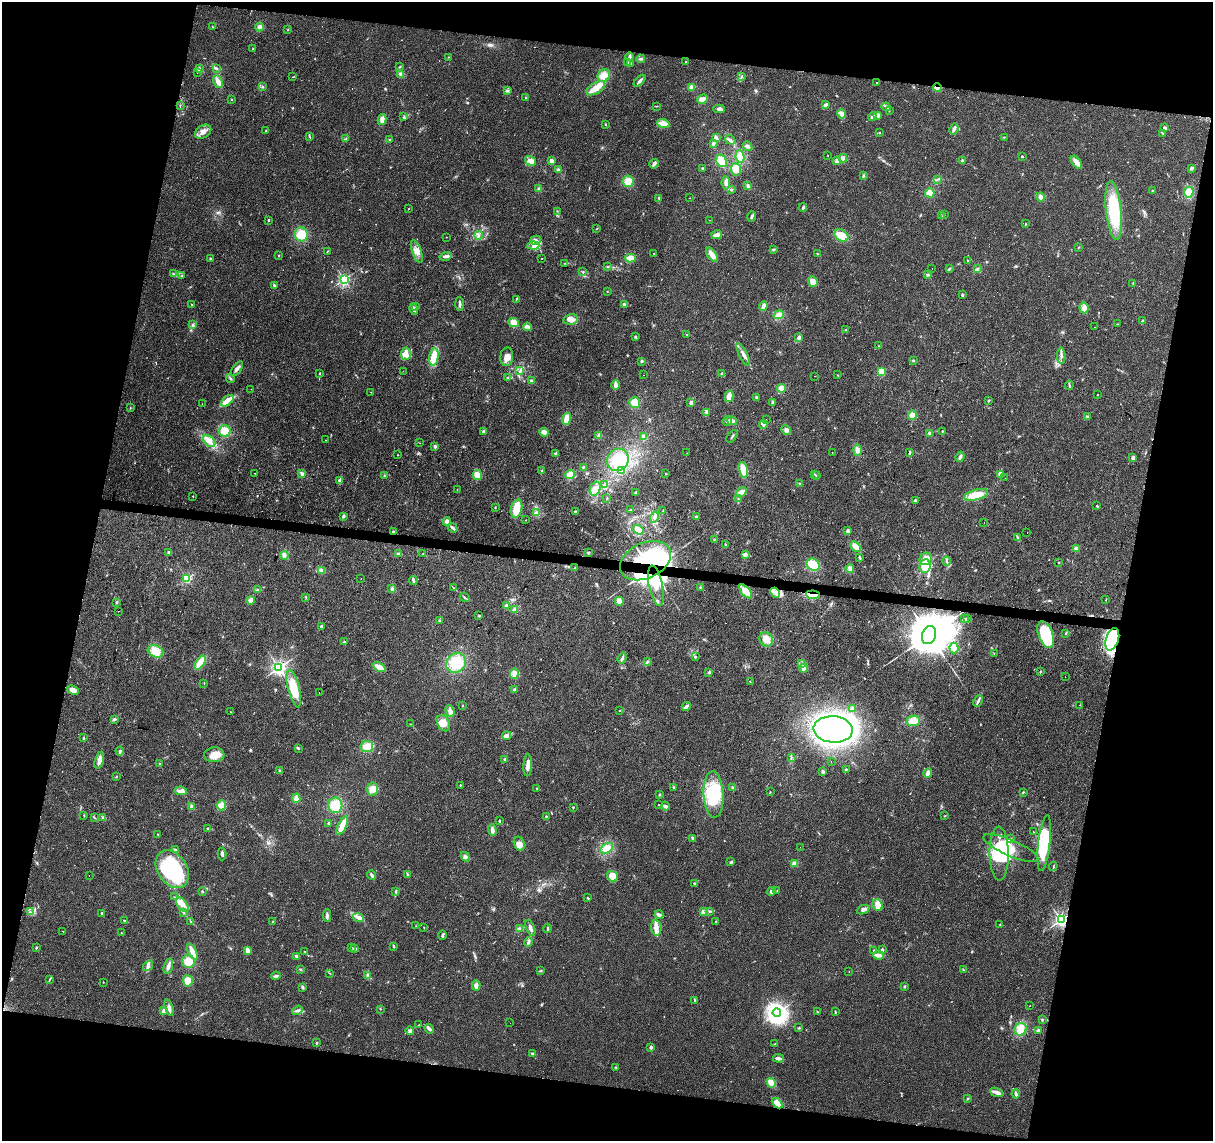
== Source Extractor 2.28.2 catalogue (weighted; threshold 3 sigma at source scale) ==
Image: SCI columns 1-4844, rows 225-4777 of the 4851 x 5061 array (HDU 1 of 3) = the unmasked area's bounding box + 8 px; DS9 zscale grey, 4 x 4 block average (1 PNG px = mean of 4 x 4 image px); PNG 1215 x 1143 px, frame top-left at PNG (2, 2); each listed source drawn as its Kron ellipse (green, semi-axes under 4 px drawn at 4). Shown black and unused: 24% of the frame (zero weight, under 2 of 3 exposures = <1% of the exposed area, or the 3 px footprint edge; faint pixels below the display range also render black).
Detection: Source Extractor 2.28.2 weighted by HDU 2 'WHT'. Background 0.0399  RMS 0.0058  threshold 0.0263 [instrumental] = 3 sigma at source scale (4.5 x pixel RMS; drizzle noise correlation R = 1.50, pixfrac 1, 0.0396/0.0396 arcsec/px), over >= 5 px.
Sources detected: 630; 1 too faint to see at this stretch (4 x 4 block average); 13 inside a brighter object's white glare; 8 cosmic-ray / hot-pixel residue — neither listed nor drawn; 6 coinciding with a brighter row at this scale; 38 inside a brighter listed object's ellipse — not listed separately; of the other 564, all 500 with FLUX_AUTO >= 1.11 (the completeness limit of this list) listed and drawn (64 fainter detections not listed), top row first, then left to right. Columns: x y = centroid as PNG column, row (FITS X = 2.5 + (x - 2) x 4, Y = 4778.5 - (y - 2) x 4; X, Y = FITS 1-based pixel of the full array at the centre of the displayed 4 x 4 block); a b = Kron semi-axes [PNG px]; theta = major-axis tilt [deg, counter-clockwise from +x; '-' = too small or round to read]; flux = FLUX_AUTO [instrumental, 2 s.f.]
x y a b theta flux
213 27 2 2 - 3.5
259 27 4 4 - 12
288 29 2 2 - 1.8
253 49 3 2 - 1.7
448 57 2 2 - 1.9
630 57 4 2 - 9.4
640 59 4 2 - 5.8
686 62 2 2 - 1.8
627 63 2 2 - 2.3
631 64 3 2 - 3.7
400 66 2 2 - 1.8
217 68 2 2 - 2.7
199 69 4 3 - 6.1
197 73 2 2 - 1.2
401 74 4 3 - 10
604 75 7 6 - 34
293 77 3 2 - 1.7
741 77 2 2 - 1.8
640 81 7 2 48 11
218 82 6 3 -64 27
876 82 2 2 - 5.7
262 86 3 2 - 2.9
692 87 4 4 - 13
596 88 10 5 31 39
937 88 4 3 - 21
507 91 4 2 - 5
526 98 2 2 - 2.5
232 99 2 2 - 1.6
703 99 5 4 - 16
180 105 3 2 - 2.2
825 105 3 2 - 11
656 106 2 2 - 1.4
886 107 4 2 - 7
719 109 6 4 -1 12
889 111 2 2 - 1.6
841 114 5 3 - 22
878 115 4 3 - 7.2
873 116 4 3 - 9.5
403 117 3 2 - 3.3
382 120 5 3 - 16
605 124 2 2 - 2.1
663 124 6 4 -19 37
1165 128 2 2 - 32
954 129 6 2 63 11
266 130 2 2 - 2.9
203 132 9 6 34 24
880 132 3 2 - 1.5
1162 133 2 2 - 1.6
309 137 3 2 - 2.5
716 137 4 3 - 6.6
1004 137 2 2 - 1.7
346 138 2 2 - 2.5
390 140 2 2 - 1.7
730 140 5 3 - 8.3
713 143 4 3 - 9.2
748 146 5 3 - 11
828 155 2 2 - 1.4
740 157 6 4 -82 36
1022 157 2 2 - 13
843 158 4 3 - 11
531 161 6 4 -33 17
551 161 2 2 - 59
721 161 6 5 - 35
837 161 4 3 - 7.9
962 161 3 2 - 4.9
1076 162 7 3 -53 25
654 164 5 2 - 11
703 168 2 2 - 3.9
1191 168 3 3 - 6.4
736 169 6 5 - 19
558 170 3 2 - 7
863 176 3 2 - 3.7
937 179 3 2 - 2.1
628 181 6 5 - 36
726 183 7 3 -85 13
748 186 3 3 - 6
539 189 3 2 - 5.9
732 190 2 2 - 2.2
1153 191 2 2 - 1.9
1189 192 5 4 - 41
930 193 5 4 - 24
1041 197 4 3 - 12
690 198 2 2 - 1.1
659 199 4 2 - 3.7
803 208 4 2 - 5.3
409 209 2 2 - 1.3
1114 210 29 8 -84 220
557 211 2 2 - 1.4
944 214 2 2 - 1.5
942 216 3 2 - 1.9
752 217 5 2 - 7.4
268 220 2 2 - 8.1
709 220 2 2 - 1.4
1025 224 2 2 - 2.2
597 228 2 2 - 1.5
301 234 7 6 - 55
478 235 4 2 - 7
717 235 5 3 - 16
841 235 7 5 -31 45
446 237 2 2 - 1.5
536 240 5 4 - 14
533 246 6 4 3 17
1078 248 2 2 - 1.9
774 249 4 2 - 4.2
328 251 3 2 - 1.7
417 251 12 4 -69 24
654 254 2 2 - 1.5
817 254 3 2 - 2.4
712 255 8 4 -54 20
279 256 3 2 - 2.7
446 256 6 4 15 11
542 258 2 2 - 1.8
630 258 5 4 - 28
210 259 3 2 - 3.8
967 261 2 2 - 1.5
565 263 3 2 - 2.2
608 266 2 2 - 1.9
932 269 2 2 - 1.1
949 269 3 2 - 4
978 269 2 2 - 2.5
583 272 3 2 - 2.2
173 274 2 2 - 1.8
182 275 2 2 - 1.5
928 275 3 2 - 4.2
344 279 2 2 - 760
813 282 5 4 - 22
1133 283 2 2 - 2.5
274 286 3 2 - 6.2
607 291 2 2 - 1.3
962 295 3 2 - 3.5
516 299 3 2 - 2.1
192 304 2 2 - 1.6
460 304 7 2 -86 9.6
624 305 3 3 - 5.3
763 306 5 3 - 19
416 307 2 2 - 1.9
1084 308 5 4 - 18
414 309 6 3 -76 7.7
779 315 5 3 - 28
570 319 7 5 11 25
1143 321 3 2 - 6.3
514 322 5 4 - 25
193 324 3 2 - 3.2
1117 324 2 2 - 1.4
527 327 4 3 - 14
1095 327 2 2 - 3.6
846 330 2 2 - 1.4
687 335 2 2 - 1.6
635 337 3 2 - 3.1
799 338 4 3 - 9.9
879 346 2 2 - 1.3
406 354 6 5 - 17
743 354 12 3 -63 17
1061 356 8 2 -88 9.7
434 357 8 4 81 60
507 357 9 6 83 24
642 361 3 2 - 3.7
913 361 2 2 - 2.9
237 369 8 3 54 12
403 371 2 2 - 1.2
520 371 3 2 - 4.6
881 372 2 2 - 230
320 374 2 2 - 3.6
722 374 3 3 - 4.5
643 375 2 2 - 1.3
837 375 2 2 - 1.3
814 376 2 2 - 1.1
230 378 5 2 - 4.2
507 378 3 2 - 3.1
531 381 3 2 - 3.6
616 385 4 3 - 13
1069 385 4 2 - 4.2
781 388 4 3 - 22
251 389 2 2 - 2
371 392 2 2 - 2.3
1098 395 2 2 - 4.5
729 396 6 3 78 23
756 397 2 2 - 4.6
227 401 7 4 40 40
989 401 3 2 - 2.6
773 402 3 2 - 6.1
635 403 5 5 - 38
691 403 3 3 - 7.9
202 404 2 2 - 1.7
130 408 2 2 - 1.2
707 412 3 3 - 5.8
912 415 5 4 - 20
1087 416 3 2 - 3.8
566 419 6 3 73 37
766 419 2 2 - 1.2
727 421 5 2 - 5.1
732 421 5 4 - 14
763 424 4 3 - 14
786 430 5 4 - 13
225 431 6 5 - 45
942 431 2 2 - 2.5
483 432 3 2 - 4.9
544 432 5 4 - 17
930 433 4 3 - 5.5
599 435 4 3 - 9.2
732 436 7 2 52 4.6
644 437 4 3 - 12
326 440 2 2 - 3.4
209 441 7 4 -45 19
420 443 2 2 - 1.1
435 446 3 3 - 5.8
857 450 5 4 - 17
687 453 2 2 - 1.3
832 453 2 2 - 1.5
909 453 4 2 - 5
555 454 3 2 - 4.8
398 455 2 2 - 1.3
960 457 5 3 - 9.3
1133 458 4 3 - 9
618 460 11 10 - 76
583 467 2 2 - 4.3
621 470 4 3 - 9.9
743 470 8 4 -75 40
541 471 3 2 - 2.4
255 473 2 2 - 1.9
302 474 3 3 - 8.1
570 474 5 3 - 30
665 474 2 2 - 1.2
815 474 2 2 - 1.4
1000 474 4 3 - 10
384 475 2 2 - 2.1
477 475 5 5 - 28
816 476 2 2 - 1.4
1005 478 2 2 - 2.1
339 481 3 2 - 9
800 483 2 2 - 1.5
604 484 3 2 - 3.8
595 489 7 5 66 33
457 490 2 2 - 1.4
741 492 6 3 37 20
636 493 3 3 - 3.6
976 495 12 5 15 58
193 496 2 2 - 2.1
607 498 3 2 - 2.9
738 498 2 2 - 2
915 500 2 2 - 4.4
1097 506 3 2 - 2.4
495 508 2 2 - 1.7
517 509 9 5 76 61
630 509 3 2 - 2.4
663 510 2 2 - 1.1
575 512 3 2 - 4.5
537 513 4 4 - 13
343 516 4 3 - 5.2
654 517 5 3 - 11
696 517 3 3 - 4.7
526 520 2 2 - 1.5
447 521 4 4 - 12
984 523 2 2 - 1.2
453 528 5 2 - 9.6
638 530 5 4 - 27
848 531 3 2 - 9.8
393 532 2 2 - 3.7
1027 532 2 2 - 4.2
1018 538 3 2 - 4.1
714 539 2 2 - 1.2
725 544 3 2 - 2.2
856 547 6 4 -43 27
1076 549 3 3 - 8.5
169 553 3 2 - 7.3
588 553 3 2 - 3.7
398 554 4 3 - 5.3
423 554 2 2 - 1.5
745 554 3 3 - 11
284 555 4 3 - 17
859 558 3 2 - 5.3
926 559 6 5 - 24
645 561 27 17 26 340
947 561 4 2 - 5
1059 562 2 2 - 2.1
813 565 7 5 -34 61
925 566 7 5 81 46
575 568 3 2 - 2.5
850 568 4 3 - 10
321 570 4 3 - 9.2
187 579 2 2 - 350
361 579 2 2 - 2
413 580 4 2 - 7.2
656 586 20 7 -78 63
700 587 2 2 - 2.8
454 588 3 2 - 3
392 589 4 3 - 8.6
257 590 3 2 - 3.3
746 591 8 4 -49 44
775 593 5 2 - 10
813 595 7 3 -4 24
306 597 3 2 - 2.3
465 597 5 2 - 5
250 600 4 3 - 16
1106 600 2 2 - 1.2
619 601 4 3 - 19
116 602 2 2 - 1.9
506 606 2 2 - 28
515 609 4 2 - 17
118 611 2 2 - 7.5
479 616 2 2 - 2.5
968 618 2 2 - 1.7
965 619 3 2 - 3.2
439 620 2 2 - 2.3
321 626 2 2 - 13
1066 633 2 2 - 1.9
929 635 9 7 69 27000
1046 635 14 7 -70 190
766 639 7 6 - 35
1112 639 11 6 72 460
344 642 3 3 - 3.8
954 648 5 4 - 24
155 651 8 6 -23 48
994 653 2 2 - 1.2
695 657 2 2 - 4.1
622 658 5 2 - 11
647 662 3 2 - 3.5
200 663 8 4 53 46
456 663 10 9 - 95
802 664 3 3 - 8.9
379 667 7 3 -25 28
279 668 2 2 - 1200
804 668 4 3 - 9.7
709 672 2 2 - 7.1
1040 672 2 2 - 1.8
514 674 5 4 - 19
1065 677 2 2 - 1.4
750 681 3 2 - 2.1
204 683 2 2 - 1.9
294 689 19 5 -76 97
73 690 6 4 -24 20
514 690 4 3 - 12
319 693 2 2 - 2.4
978 701 6 2 64 7.2
462 705 2 2 - 6.1
1079 705 2 2 - 16
686 706 5 2 - 8.5
852 708 3 3 - 5.9
620 710 2 2 - 1.2
450 711 6 3 -71 12
230 712 2 2 - 1.8
114 719 3 2 - 7.3
913 721 7 5 10 37
443 723 9 6 -62 37
410 724 2 2 - 1.1
833 729 19 13 -5 1300
507 736 4 3 - 20
83 738 2 2 - 3.1
367 747 6 5 - 34
298 748 2 2 - 4.2
120 751 4 2 - 8.4
214 755 10 7 3 37
791 757 2 2 - 2.2
99 760 8 4 74 19
505 760 3 3 - 5.1
831 761 2 2 - 5.5
159 764 2 2 - 1.6
528 765 11 3 87 23
846 769 2 2 - 7.1
280 771 4 2 - 5.1
822 771 3 2 - 7.1
928 773 4 3 - 16
116 776 2 2 - 3
460 785 2 2 - 5.1
674 787 3 2 - 2.8
537 788 2 2 - 3.1
732 788 3 2 - 3.9
373 789 6 5 - 30
181 791 6 3 -8 20
770 792 2 2 - 1.5
1023 792 2 2 - 2.7
660 795 2 2 - 1.3
714 795 23 10 -87 180
296 798 4 3 - 16
221 805 5 4 - 26
335 805 8 7 - 65
659 805 2 2 - 1.4
192 806 4 3 - 7.9
665 806 5 3 - 6.2
573 807 2 2 - 3.7
84 815 2 2 - 1.4
546 816 2 2 - 3
945 816 2 2 - 1.8
94 818 2 2 - 2.4
103 818 3 3 - 5.8
499 820 3 2 - 2.4
329 823 3 2 - 3.8
342 826 10 3 64 40
208 828 3 2 - 2.7
492 830 5 3 - 16
1033 832 2 2 - 3.8
158 834 2 2 - 2
693 838 4 2 - 7.6
1010 839 3 2 - 2.1
1044 843 28 6 83 100
519 844 7 5 -67 27
800 847 2 2 - 1.4
607 848 7 4 30 41
1011 848 30 8 -24 67
175 849 2 2 - 1.9
222 854 6 2 89 11
999 854 27 9 -89 120
465 857 5 3 - 8.1
731 862 3 2 - 3.6
794 863 4 4 - 14
1053 866 4 2 - 2.8
172 869 20 14 -56 320
407 874 2 2 - 1.3
372 875 5 3 - 7.4
89 876 2 2 - 5.8
612 876 5 5 - 33
695 883 3 2 - 5.5
202 891 2 2 - 3.7
771 891 4 3 - 6.6
777 891 2 2 - 1.7
396 892 4 2 - 3.6
175 897 2 2 - 1.7
588 898 4 2 - 2.1
182 905 8 5 -54 28
878 905 6 5 - 30
863 910 6 3 22 13
710 911 2 2 - 1.7
30 912 3 2 - 2.4
703 912 4 3 - 8.3
102 913 2 2 - 5
183 913 3 2 - 3.8
327 915 6 2 -89 9.2
659 915 4 3 - 10
359 917 6 4 -20 14
1061 920 2 2 - 1100
124 921 2 2 - 2.4
191 922 3 2 - 2.6
273 922 2 2 - 2
716 922 3 2 - 2.4
1000 924 2 2 - 1.2
416 926 2 2 - 1.4
424 927 2 2 - 1.2
530 928 8 2 -68 14
656 928 8 5 -82 21
519 929 3 3 - 5.3
547 929 4 2 - 3.5
63 931 2 2 - 28
121 933 2 2 - 1.3
442 935 5 3 - 4.8
528 942 4 3 - 7
394 946 4 2 - 5
352 947 2 2 - 1.2
36 948 2 2 - 4.4
355 948 4 2 - 6.3
882 949 3 2 - 3.4
247 950 4 3 - 13
874 950 2 2 - 1.6
192 951 9 3 -65 29
304 951 2 2 - 1.5
878 955 5 3 - 18
296 957 3 2 - 4.8
188 961 6 6 - 43
148 966 6 3 50 10
168 966 8 3 74 14
301 969 2 2 - 2.4
963 970 2 2 - 1.3
541 971 3 2 - 2.7
849 971 2 2 - 1.1
330 973 2 2 - 1.7
367 975 3 2 - 4
276 976 4 3 - 6.4
50 979 3 2 - 2.7
188 981 5 5 - 33
103 982 2 2 - 2.1
476 985 5 3 - 11
303 987 3 2 - 7.1
904 987 2 2 - 4.1
695 1001 3 2 - 1.9
1030 1006 2 2 - 1.2
169 1008 8 2 -73 19
380 1009 2 2 - 1.1
164 1010 4 3 - 13
297 1010 5 3 - 7.3
817 1012 2 2 - 1.2
835 1012 2 2 - 3.2
777 1013 4 4 - 820
1042 1020 3 2 - 3.8
510 1023 2 2 - 1.5
419 1025 2 2 - 2.4
799 1028 3 2 - 2.6
429 1029 5 3 - 12
1020 1029 6 6 - 37
410 1031 4 3 - 5.7
1038 1031 4 3 - 5.6
317 1043 3 2 - 3.4
775 1044 2 2 - 1.4
651 1047 2 2 - 29
532 1053 3 2 - 3.8
779 1058 5 2 - 15
615 1067 2 2 - 2.1
771 1083 5 4 - 26
997 1092 7 3 -18 20
1016 1094 4 2 - 7.9
968 1099 2 2 - 1.5
777 1103 6 4 -43 30
Overlapping masked pixels (flux is a lower limit): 5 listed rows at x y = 937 88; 645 561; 813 595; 1112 639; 1061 920
Diffuse or blended objects may show on this block-average render without a row.